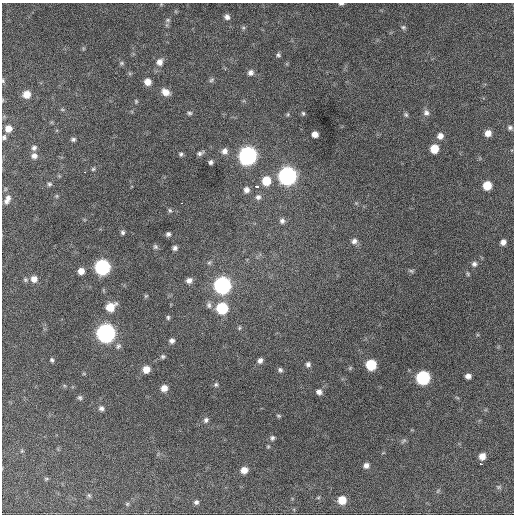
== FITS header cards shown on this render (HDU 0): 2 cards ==
NAXIS1  =                  512 / Axis length
NAXIS2  =                  512 / Axis length

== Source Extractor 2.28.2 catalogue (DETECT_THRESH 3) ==
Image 512 x 512 px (HDU 0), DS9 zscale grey, 1 PNG px = 1 image px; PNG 516 x 516 px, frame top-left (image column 1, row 512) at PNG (2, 3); no overlay
Background 1080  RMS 28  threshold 83.1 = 3 sigma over >= 5 px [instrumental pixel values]
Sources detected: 105; all 105 listed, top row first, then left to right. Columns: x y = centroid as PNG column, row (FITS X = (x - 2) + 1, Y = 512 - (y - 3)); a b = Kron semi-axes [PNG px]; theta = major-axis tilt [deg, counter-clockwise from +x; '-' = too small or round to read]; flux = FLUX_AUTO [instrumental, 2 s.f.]
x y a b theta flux
341 4 6 3 0 3400
227 17 6 5 - 6900
168 20 7 5 21 3400
403 27 7 6 - 3500
278 55 6 5 - 3700
159 62 9 8 - 12000
122 63 7 5 -21 3300
250 72 8 7 - 7400
211 80 8 5 28 3700
3 81 6 4 -73 2500
147 82 6 6 - 16000
165 92 9 7 -32 16000
26 94 7 7 - 21000
136 101 6 4 -70 2400
62 109 6 4 -19 2300
189 113 6 5 - 3400
303 113 6 4 -74 2800
426 113 8 8 - 7400
288 114 5 4 - 2500
406 115 7 5 -57 3300
510 127 7 5 -23 4400
8 128 7 7 - 15000
488 133 6 6 - 14000
315 134 6 5 - 12000
440 136 8 7 - 10000
4 137 7 6 - 4300
73 139 6 5 - 3800
34 148 8 7 - 5900
434 149 7 6 - 34000
224 151 8 7 - 9300
200 153 9 5 23 5000
181 154 5 5 - 3500
34 156 8 7 - 9100
248 156 8 8 - 770000
211 162 4 4 - 4500
93 169 5 5 - 2600
85 172 3 2 - 3500
287 176 8 8 - 780000
266 181 8 7 - 38000
49 184 6 5 - 3700
487 185 7 6 - 36000
256 186 4 3 - 69000
246 190 7 6 - 8000
57 196 6 4 90 2300
258 197 7 7 - 6200
7 199 13 7 64 11000
181 203 2 2 - 3200
356 203 5 5 - 2300
170 210 6 5 - 3000
282 221 7 7 - 5700
123 232 6 5 - 3900
168 234 5 5 - 4500
354 241 8 7 - 8000
503 242 6 6 - 9000
155 247 7 6 - 3900
175 248 5 5 - 5300
209 263 6 5 - 3000
474 264 7 7 - 6200
102 267 8 8 - 400000
81 271 6 5 - 14000
411 271 7 5 -29 3300
34 279 7 7 - 13000
25 280 6 5 - 3000
189 280 7 6 - 8500
222 285 8 8 - 620000
146 296 6 4 43 2200
209 305 9 7 -88 6100
110 307 8 7 - 36000
222 308 7 7 - 110000
168 317 6 4 -89 3000
239 328 5 5 - 2500
106 333 8 8 - 930000
172 340 6 5 - 6400
118 346 8 6 60 4600
163 356 6 6 - 3400
52 360 5 4 - 3200
260 360 7 6 - 7200
308 364 6 6 - 5600
371 365 7 7 - 80000
146 369 6 6 - 20000
280 370 7 6 - 4400
468 376 5 5 - 8200
423 378 8 7 - 230000
216 385 6 5 - 3500
164 388 6 6 - 15000
319 392 7 6 - 7500
80 398 6 6 - 3700
101 408 7 6 - 5700
278 416 6 4 -20 2500
206 420 8 6 51 5000
272 438 7 6 - 4500
404 441 8 5 45 3500
268 446 5 4 - 2100
22 451 5 4 - 2000
482 456 6 5 - 15000
481 464 3 2 - 4600
366 465 6 6 - 8100
244 470 7 6 - 16000
46 479 5 5 - 2300
498 487 6 5 - 3100
438 491 8 3 45 2200
89 495 7 5 -63 3100
342 500 7 7 - 33000
196 502 5 4 - 4500
127 504 5 5 - 2400
At the frame edge (FLAGS 8, measured only in part): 4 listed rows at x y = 341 4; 3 81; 26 94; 4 137